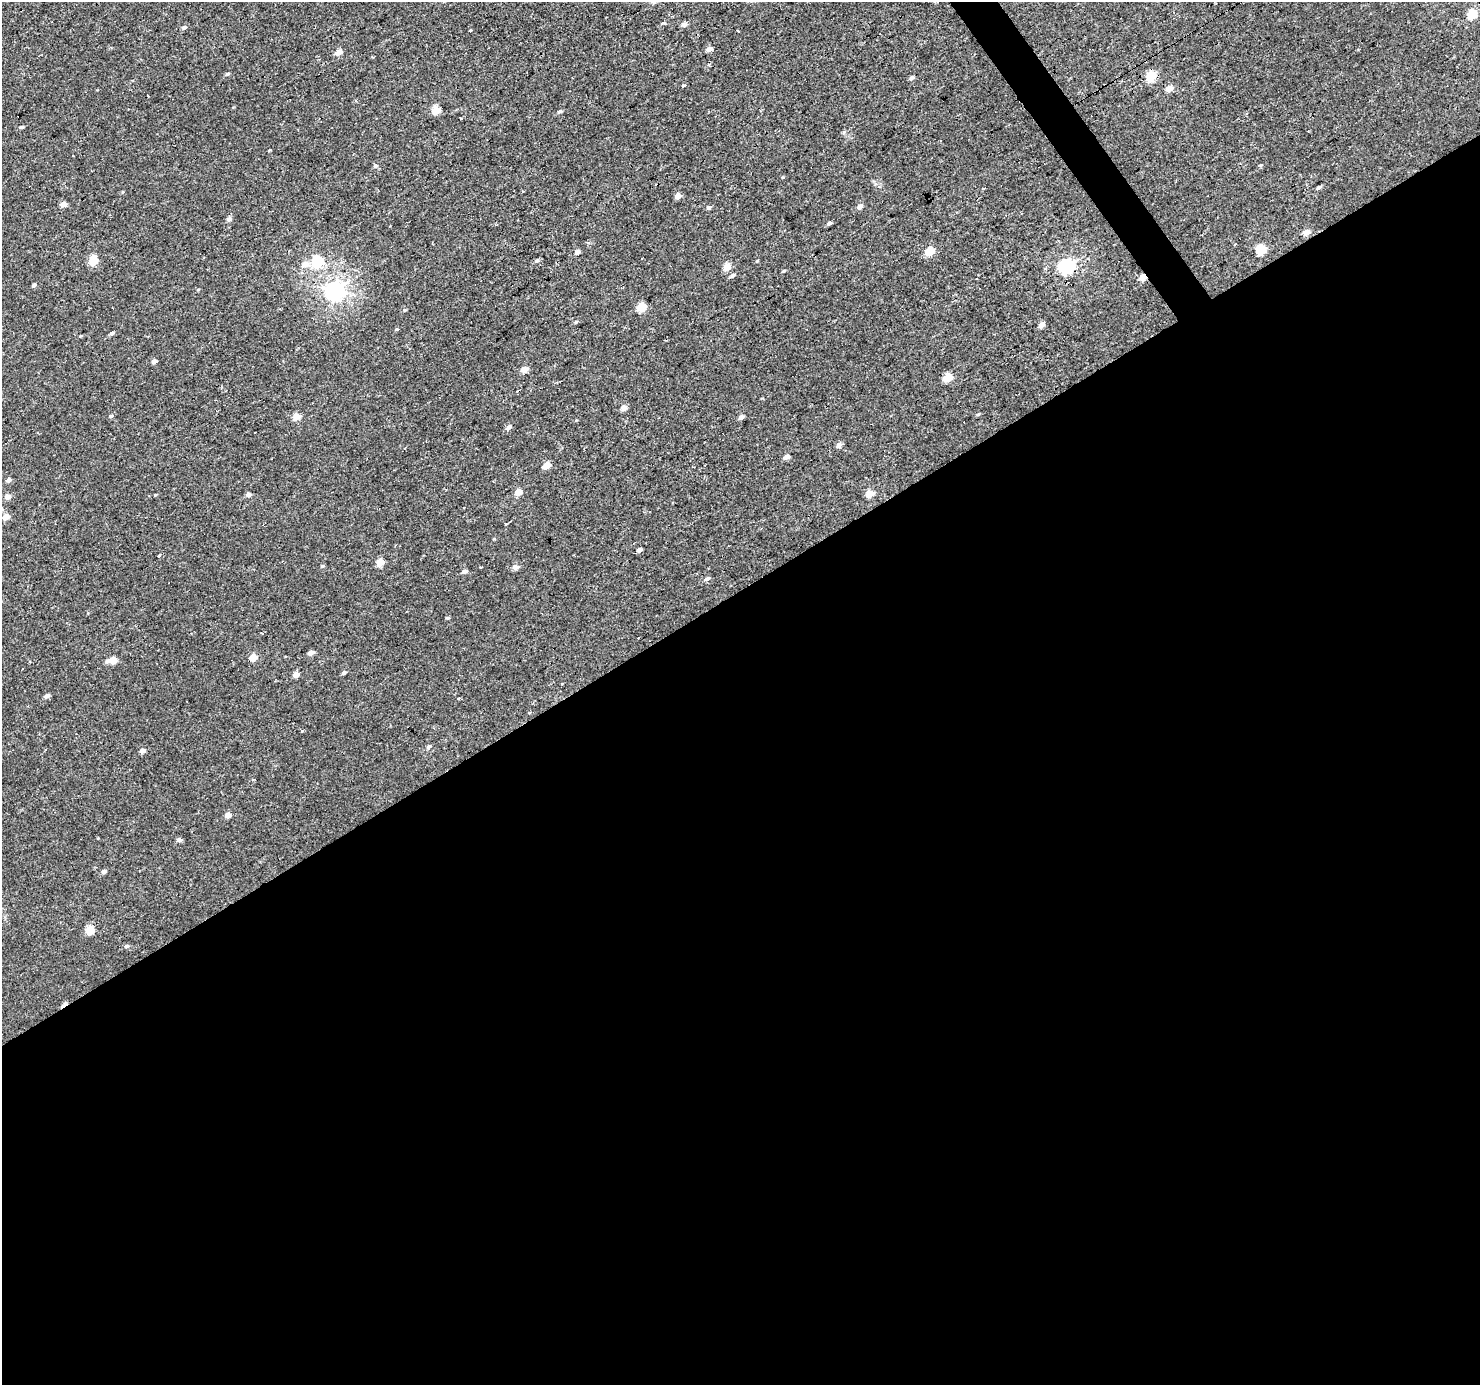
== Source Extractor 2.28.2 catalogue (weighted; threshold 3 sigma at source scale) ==
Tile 15 of 4 x 4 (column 3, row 4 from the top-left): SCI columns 2955-4432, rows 181-1563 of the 5909 x 5828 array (HDU 1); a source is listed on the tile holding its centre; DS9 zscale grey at full resolution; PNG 1482 x 1387 px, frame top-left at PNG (2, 2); no overlay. Shown black and unused: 58% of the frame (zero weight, under 2 of 3 exposures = <1% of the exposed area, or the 3 px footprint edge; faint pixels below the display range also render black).
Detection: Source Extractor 2.28.2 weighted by HDU 2 'WHT'; one run over the whole footprint, this tile lists its part. Background 0.00319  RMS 0.003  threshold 0.0134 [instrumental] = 3 sigma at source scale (4.5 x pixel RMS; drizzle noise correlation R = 1.50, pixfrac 1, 0.0396/0.0396 arcsec/px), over >= 5 px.
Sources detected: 103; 9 cosmic-ray / hot-pixel residue — not listed; the other 94 listed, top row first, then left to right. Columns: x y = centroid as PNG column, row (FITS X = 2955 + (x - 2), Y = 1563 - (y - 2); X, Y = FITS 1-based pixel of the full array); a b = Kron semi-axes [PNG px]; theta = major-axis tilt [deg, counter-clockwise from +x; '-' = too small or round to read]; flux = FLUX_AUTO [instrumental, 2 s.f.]
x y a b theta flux
1472 14 5 5 - 14
663 23 4 3 - 1
684 24 5 5 - 1.4
184 27 6 4 48 0.6
470 31 3 3 - 1.2
709 49 5 4 - 1.8
339 52 5 4 - 2.8
709 64 4 3 - 0.36
227 74 5 3 - 0.57
1151 76 5 5 - 16
912 78 5 4 - 0.84
683 86 3 3 - 1.3
1169 88 5 4 - 3.3
148 96 3 2 - 0.48
436 110 5 4 - 9.7
559 112 6 4 30 0.63
21 127 6 4 17 0.53
1261 165 5 3 - 0.31
375 166 5 5 - 0.81
1319 188 5 4 - 0.65
678 196 4 4 - 3
63 204 5 4 - 2.6
708 207 5 4 - 0.7
859 207 5 4 - 1.6
229 219 5 5 - 1.1
829 223 5 3 - 0.81
1306 232 5 4 - 3.4
1235 244 3 2 - 0.36
1260 249 5 5 - 15
929 251 5 4 - 9.3
577 252 5 4 - 1.4
93 260 5 5 - 12
537 261 6 5 - 0.66
757 261 4 3 - 0.25
317 262 6 6 - 26
305 264 7 6 - 2.5
1066 266 6 6 - 67
727 267 5 4 - 5.9
784 271 5 3 - 0.31
732 276 6 4 27 0.83
1143 277 4 4 - 4.5
34 285 4 4 - 0.71
335 290 7 7 - 150
641 307 5 5 - 10
404 310 5 4 - 0.37
576 322 5 4 - 0.42
1041 325 5 4 - 2.3
396 329 5 3 - 0.29
112 333 5 4 - 0.82
80 336 3 3 - 0.31
154 361 4 4 - 1.4
524 369 5 4 - 3
948 377 5 4 - 8.9
624 408 5 4 - 2.5
978 414 6 4 17 0.43
111 416 5 4 - 0.41
296 416 5 4 - 5.4
741 417 5 4 - 0.93
509 427 6 5 - 1.2
255 432 2 2 - 0.31
839 445 5 4 - 1.7
786 457 5 4 - 1.8
546 465 5 4 - 4.2
8 480 5 4 - 1
518 492 5 4 - 3.8
869 493 5 4 - 6.3
155 495 4 3 - 0.26
248 495 4 4 - 1.2
7 497 5 5 - 2.2
6 517 5 4 - 3.5
506 524 3 2 - 0.39
640 550 5 4 - 1
159 555 4 3 - 0.56
380 562 5 4 - 5.5
322 566 5 4 - 0.37
516 567 5 4 - 2.2
464 571 5 4 - 1.2
707 578 6 4 17 1.1
447 618 5 4 - 0.37
310 653 5 4 - 1.6
253 657 5 4 - 5.1
113 660 5 4 - 4.3
108 661 6 5 - 1.2
22 668 3 3 - 0.47
344 673 5 4 - 0.62
296 674 5 4 - 2.5
46 696 5 4 - 1.2
428 747 6 5 - 0.6
142 751 5 4 - 1.5
228 815 5 4 - 2.3
179 840 5 4 - 0.98
104 871 5 4 - 1
90 930 5 5 - 8.6
126 946 5 5 - 0.77
Overlapping masked pixels (flux is a lower limit): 2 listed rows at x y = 1066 266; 1143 277
Unlisted compact peaks at least as high as the median listed source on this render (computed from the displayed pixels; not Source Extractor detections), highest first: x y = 302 731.